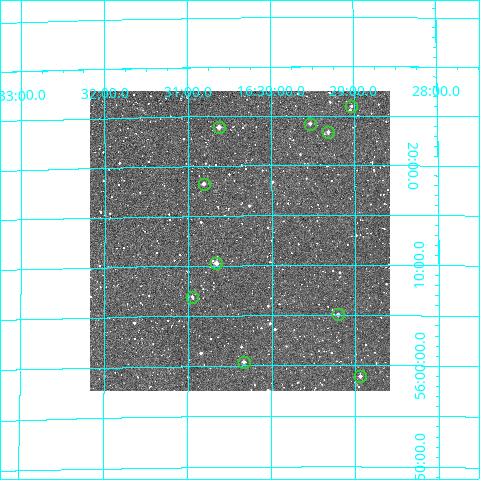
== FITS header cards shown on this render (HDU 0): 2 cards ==
NAXIS1  =                  300
NAXIS2  =                  300

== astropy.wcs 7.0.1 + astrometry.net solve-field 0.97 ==
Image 300 x 300 px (HDU 0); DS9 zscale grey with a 90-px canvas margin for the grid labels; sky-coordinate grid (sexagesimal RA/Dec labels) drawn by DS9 from the SOLVED WCS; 10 Tycho-2 reference stars matched to detected sources circled (green)
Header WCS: RA---TAN/DEC--TAN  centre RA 16:30:23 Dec +56:12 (247.60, +56.21 deg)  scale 6 arcsec/px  FOV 30.0' x 30.0'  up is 0 deg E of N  parity normal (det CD < 0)
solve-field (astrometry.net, Tycho-2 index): VERIFIED the header's WCS against the Tycho-2 star catalogue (verified at 2 index scales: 9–10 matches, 0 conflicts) and refined it, rather than solving blind
Solved WCS: RA---TAN-SIP/DEC--TAN-SIP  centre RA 16:30:23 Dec +56:12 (247.60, +56.21 deg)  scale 6 arcsec/px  FOV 30.0' x 30.1'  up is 0 deg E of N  parity normal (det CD < 0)
The solver's refit moves the header's centre by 0.63 arcsec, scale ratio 0.9992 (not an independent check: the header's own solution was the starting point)
Tycho-2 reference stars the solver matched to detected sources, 10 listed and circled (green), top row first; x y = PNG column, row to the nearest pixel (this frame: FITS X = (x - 90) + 1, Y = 300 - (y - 91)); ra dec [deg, ICRS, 3 dp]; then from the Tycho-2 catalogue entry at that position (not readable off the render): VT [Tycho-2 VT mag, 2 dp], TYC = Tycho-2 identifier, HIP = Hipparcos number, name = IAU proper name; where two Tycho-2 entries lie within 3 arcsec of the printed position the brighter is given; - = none
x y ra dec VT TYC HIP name
351 106 247.258 +56.433 12.23 3881-326-1 - -
310 124 247.383 +56.403 11.52 3881-859-1 - -
219 127 247.658 +56.399 10.46 3881-527-1 - -
328 132 247.329 +56.389 11.42 3881-684-1 - -
204 184 247.704 +56.303 10.90 3881-1254-1 - -
216 263 247.666 +56.171 10.46 3881-1410-1 - -
192 297 247.738 +56.115 12.16 3881-1244-1 - -
338 314 247.302 +56.085 11.69 3881-1802-1 - -
244 362 247.583 +56.007 11.54 3881-1988-1 - -
360 376 247.236 +55.982 11.67 3881-1408-1 - -